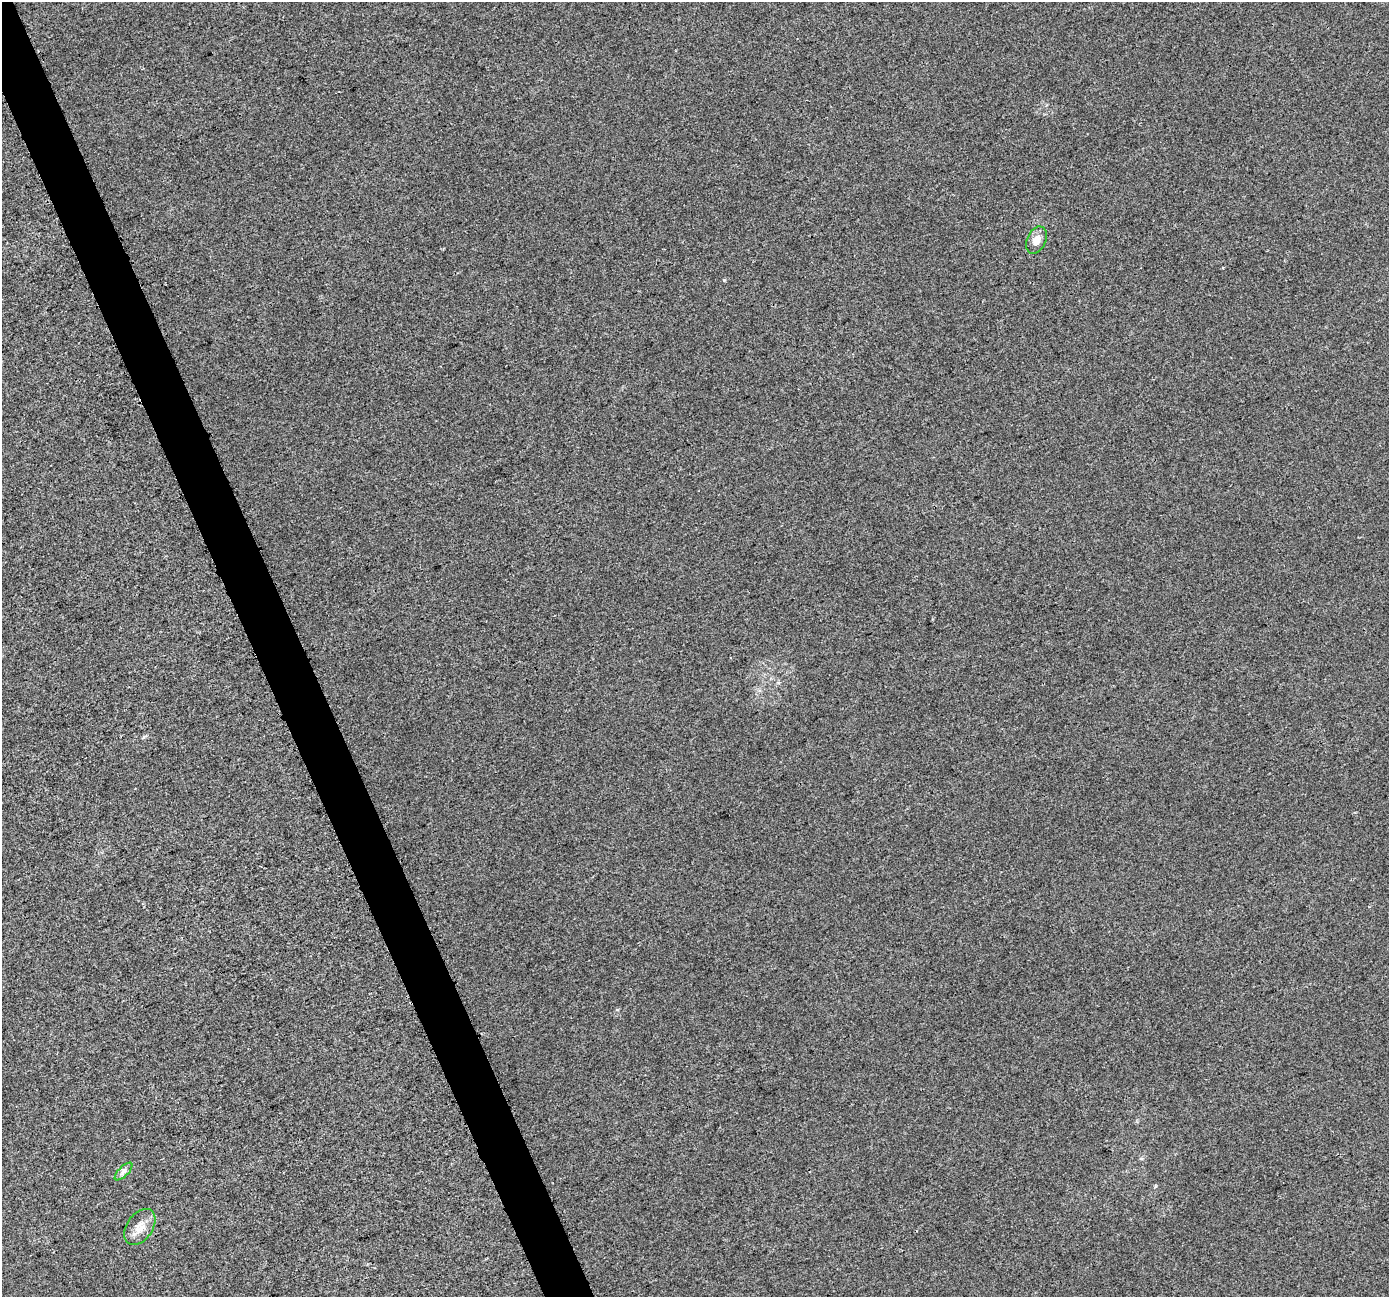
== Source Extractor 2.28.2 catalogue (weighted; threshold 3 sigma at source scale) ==
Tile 11 of 4 x 4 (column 3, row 3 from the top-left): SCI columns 2797-4183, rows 1455-2749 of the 5589 x 5441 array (HDU 1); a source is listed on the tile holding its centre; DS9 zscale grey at full resolution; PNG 1391 x 1299 px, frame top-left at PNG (2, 2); each listed source drawn as its Kron ellipse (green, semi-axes under 4 px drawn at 4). Shown black and unused: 4% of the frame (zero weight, under 3 of 4 exposures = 2% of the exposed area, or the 3 px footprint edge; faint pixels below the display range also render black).
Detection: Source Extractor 2.28.2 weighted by HDU 2 'WHT'; one run over the whole footprint, this tile lists its part. Background 4.06e-04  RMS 0.0029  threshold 0.0129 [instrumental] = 3 sigma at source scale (4.5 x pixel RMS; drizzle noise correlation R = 1.50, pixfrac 1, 0.0396/0.0396 arcsec/px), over >= 5 px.
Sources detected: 3; all 3 listed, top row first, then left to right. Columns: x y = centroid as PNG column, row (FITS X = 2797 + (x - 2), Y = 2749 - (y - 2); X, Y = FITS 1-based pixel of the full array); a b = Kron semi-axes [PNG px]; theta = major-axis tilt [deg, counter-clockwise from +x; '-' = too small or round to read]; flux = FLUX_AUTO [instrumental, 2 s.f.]
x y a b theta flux
1036 240 14 9 65 2.2
124 1171 11 5 45 0.98
140 1227 20 13 55 3.4